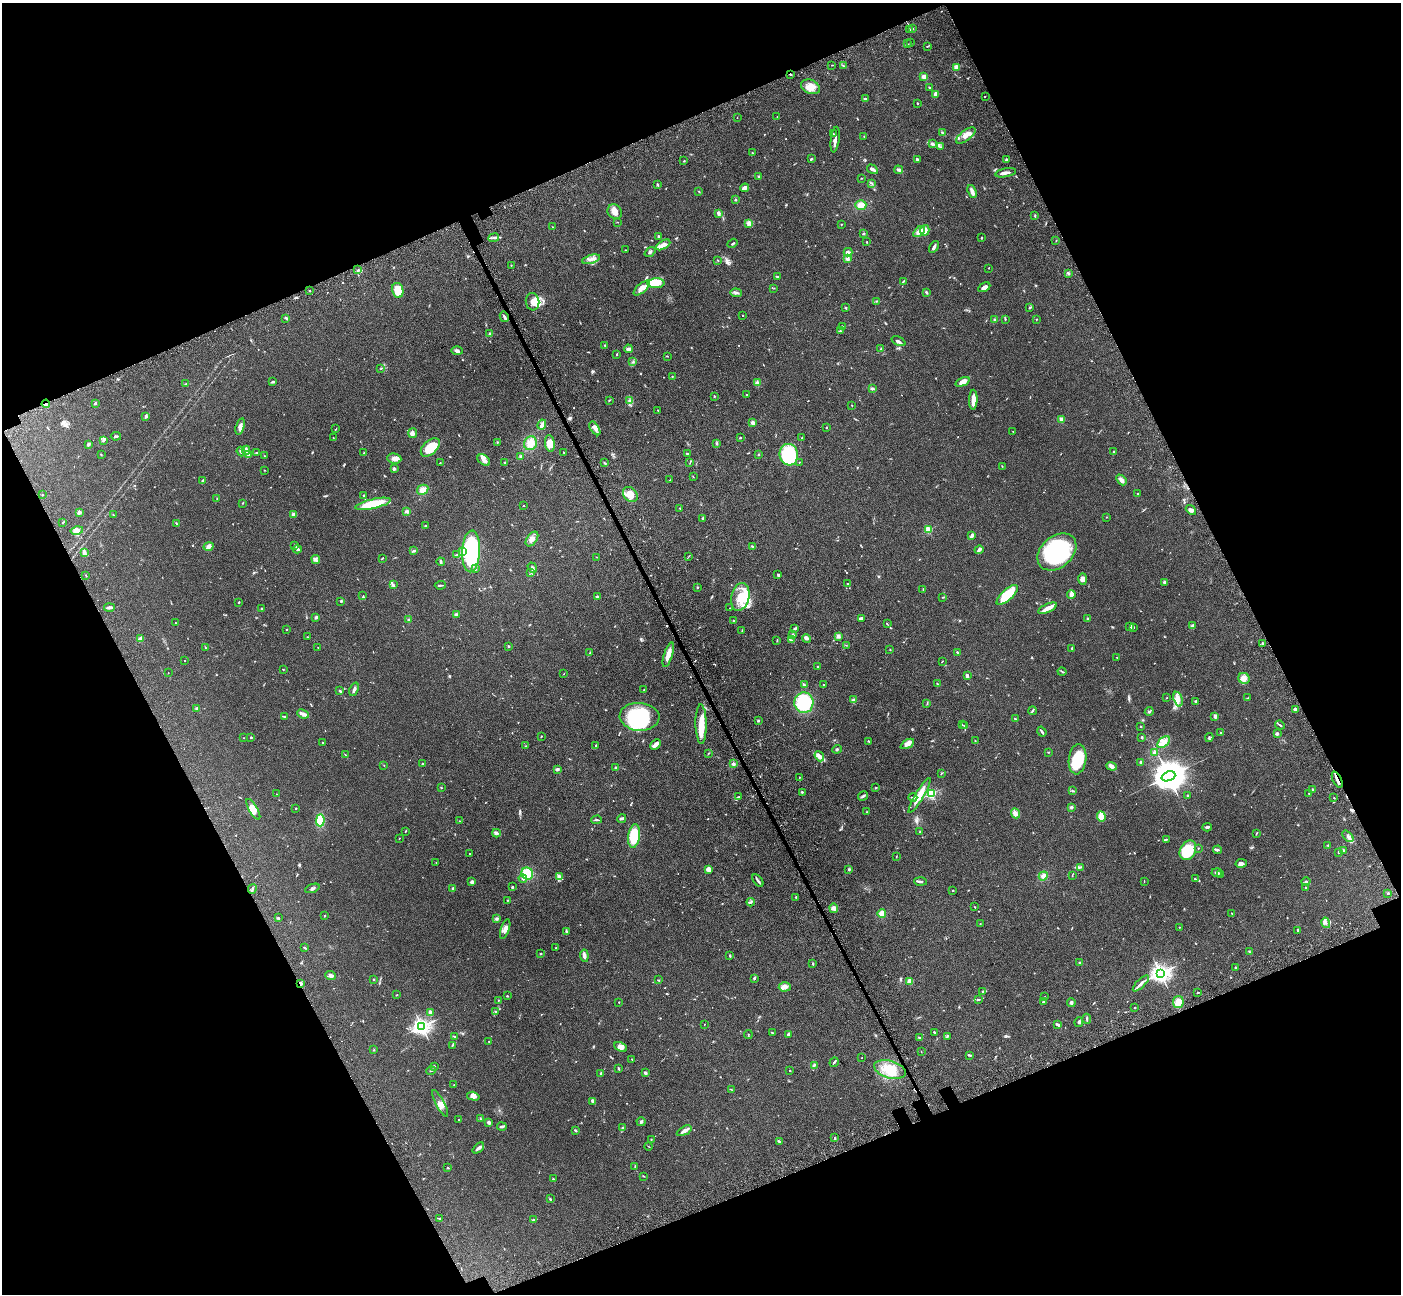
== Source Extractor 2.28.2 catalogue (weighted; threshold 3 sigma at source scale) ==
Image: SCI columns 157-5751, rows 472-5639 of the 5911 x 5897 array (HDU 1 of 3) = the unmasked area's bounding box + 8 px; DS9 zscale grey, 4 x 4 block average (1 PNG px = mean of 4 x 4 image px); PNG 1403 x 1296 px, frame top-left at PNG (2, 3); each listed source drawn as its Kron ellipse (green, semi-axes under 4 px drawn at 4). Shown black and unused: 43% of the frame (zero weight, under 3 of 5 exposures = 10% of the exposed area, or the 3 px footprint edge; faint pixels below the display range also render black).
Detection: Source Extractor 2.28.2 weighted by HDU 2 'WHT'. Background 0.245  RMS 0.0081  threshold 0.0366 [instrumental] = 3 sigma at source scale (4.5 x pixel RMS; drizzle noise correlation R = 1.50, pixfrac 1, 0.05/0.05 arcsec/px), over >= 5 px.
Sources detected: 802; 7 too faint to see at this stretch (4 x 4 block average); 2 inside a brighter object's white glare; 4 cosmic-ray / hot-pixel residue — neither listed nor drawn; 26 coinciding with a brighter row at this scale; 56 inside a brighter listed object's ellipse — not listed separately; of the other 707, all 500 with FLUX_AUTO >= 1.85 (the completeness limit of this list) listed and drawn (207 fainter detections not listed), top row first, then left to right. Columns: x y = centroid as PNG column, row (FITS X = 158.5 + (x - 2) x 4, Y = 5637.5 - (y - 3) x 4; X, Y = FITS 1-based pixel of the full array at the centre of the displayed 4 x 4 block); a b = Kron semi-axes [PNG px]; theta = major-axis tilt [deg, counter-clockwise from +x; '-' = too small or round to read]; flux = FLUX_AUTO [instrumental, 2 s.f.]
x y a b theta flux
912 28 3 2 - 4.2
910 30 3 2 - 4.7
911 43 2 2 - 2
907 44 2 2 - 2.3
927 46 3 2 - 5
832 65 2 2 - 2
843 65 2 2 - 2.5
956 67 2 2 - 120
790 74 2 2 - 5
924 77 2 2 - 150
811 87 10 7 -23 45
930 88 3 2 - 5.8
935 94 3 3 - 10
985 96 2 2 - 3.1
865 98 2 2 - 3.6
917 103 2 2 - 2.7
777 117 2 2 - 2.5
737 118 2 2 - 2.5
942 133 4 2 - 6.4
833 134 2 2 - 3.6
966 135 11 5 37 42
864 136 2 2 - 2
835 139 13 3 83 19
932 144 2 2 - 3.6
941 147 3 2 - 4.4
752 153 2 2 - 2
812 159 2 2 - 4.5
1006 159 2 2 - 29
918 160 4 3 - 5.6
684 161 3 2 - 2.8
872 169 6 2 -33 18
899 170 4 2 - 13
1006 173 11 2 11 21
759 177 3 3 - 5.8
861 178 2 2 - 3.8
872 183 3 2 - 3.3
657 184 4 2 - 2.7
745 188 4 3 - 18
699 191 2 2 - 2.6
972 191 7 2 -70 24
735 200 2 2 - 4.2
861 205 5 5 - 31
615 212 8 6 -44 37
718 213 3 3 - 9.5
1035 216 3 2 - 4.9
617 222 2 2 - 2
749 223 4 3 - 16
841 224 2 2 - 3.4
553 227 3 2 - 2.9
925 230 5 4 - 26
919 232 7 4 43 27
863 234 2 2 - 2.5
659 236 2 2 - 11
494 237 5 2 - 11
981 238 2 2 - 3.5
1056 240 3 2 - 2.6
867 242 2 2 - 2.5
732 243 5 2 - 5.5
663 245 8 4 30 31
934 247 6 2 57 12
625 250 2 2 - 1.9
650 252 6 2 38 9.7
848 252 4 3 - 10
591 259 9 2 15 16
847 259 3 3 - 10
718 260 2 2 - 1.9
511 265 2 2 - 2.1
989 268 2 2 - 8.3
358 270 2 2 - 4
1069 274 3 2 - 4.9
777 277 3 2 - 6.8
903 281 4 2 - 5
656 283 8 5 3 75
984 287 6 3 29 15
642 288 10 4 40 37
774 288 2 2 - 2
398 290 7 5 -78 100
310 291 2 2 - 8.1
926 292 3 2 - 5.4
736 293 6 3 -3 11
877 301 2 2 - 3.6
533 302 9 7 -84 40
846 308 3 2 - 4.3
1030 308 3 2 - 3.1
743 315 2 2 - 2.7
504 317 5 2 - 9.8
286 318 3 2 - 7.1
1005 319 3 2 - 4.5
1036 319 2 2 - 1.9
994 320 3 2 - 4.7
843 327 2 2 - 2.7
841 331 4 2 - 7.4
490 334 3 2 - 9.5
899 341 7 3 -24 13
605 345 2 2 - 4.9
628 349 4 3 - 10
880 349 3 2 - 2.9
457 351 5 3 - 11
617 354 3 2 - 2.7
667 356 3 2 - 2.3
633 362 2 2 - 3.1
381 369 2 2 - 2.3
672 376 2 2 - 2.4
273 382 3 2 - 9.4
963 382 7 4 23 32
757 383 3 2 - 4.5
186 384 3 2 - 3.6
872 389 4 2 - 6.5
747 395 2 2 - 3.7
714 396 2 2 - 3.9
609 400 2 2 - 2.6
973 400 10 2 88 66
630 401 3 3 - 8.8
95 403 3 2 - 6.9
46 404 4 3 - 11
852 406 2 2 - 2.1
658 410 2 2 - 2.4
145 416 4 3 - 8.9
1061 419 2 2 - 120
753 423 2 2 - 93
542 425 5 3 - 17
240 426 8 4 72 18
826 427 3 2 - 2.3
595 428 8 3 -56 19
336 429 3 2 - 2.4
1013 431 2 2 - 2.5
413 433 5 4 - 16
116 436 5 2 - 7.9
333 438 2 2 - 2.2
740 438 3 2 - 4
802 438 2 2 - 2.1
103 440 4 2 - 5.8
498 442 2 2 - 2.2
530 443 7 6 - 44
550 443 8 5 -82 42
717 443 3 2 - 4.8
89 445 3 2 - 6.9
430 447 11 6 43 100
246 450 4 2 - 20
241 452 5 3 - 8.5
1114 452 2 2 - 3.8
257 453 4 2 - 4.4
364 453 2 2 - 2.4
564 453 2 2 - 2.1
687 453 2 2 - 3.9
758 454 2 2 - 2.1
101 455 2 2 - 2.1
249 455 3 3 - 15
789 455 11 9 -83 350
264 456 2 2 - 2.4
521 456 3 3 - 7.1
394 459 7 5 -8 24
484 460 7 4 -36 21
799 462 2 2 - 2.3
440 463 2 2 - 2.2
505 463 2 2 - 5.9
605 463 2 2 - 3.4
690 463 3 2 - 2.6
1002 466 2 2 - 2.3
394 469 2 2 - 11
264 470 2 2 - 1.9
693 476 3 2 - 1.9
670 480 2 2 - 2
1121 480 6 3 -49 17
203 481 3 2 - 8.9
423 490 6 4 29 26
1137 493 2 2 - 2.6
630 494 8 6 -46 47
42 495 2 2 - 3.2
363 496 2 2 - 3
217 499 2 2 - 2.8
243 503 2 2 - 2.8
373 504 18 4 12 150
523 506 2 2 - 3.3
680 508 3 2 - 3.9
1191 510 6 3 -40 14
407 511 3 2 - 12
79 512 3 2 - 16
113 515 3 2 - 2.7
294 515 4 2 - 22
1107 517 2 2 - 2.7
703 518 3 2 - 4.1
63 522 3 2 - 2.8
177 524 4 2 - 4.2
425 526 3 2 - 3.6
928 529 2 2 - 230
77 530 6 3 12 17
972 536 4 2 - 20
532 539 8 5 54 24
295 545 3 2 - 4.4
753 546 3 2 - 4
209 547 5 3 - 19
297 549 4 2 - 17
979 550 4 2 - 17
414 551 4 2 - 8.3
462 551 3 3 - 7.6
471 551 21 9 87 620
84 552 3 2 - 7.3
1057 552 22 15 41 500
457 555 3 2 - 4.5
689 556 3 2 - 2.5
597 557 2 2 - 2.2
382 558 3 2 - 3
316 559 4 3 - 15
441 562 4 2 - 9.2
532 568 5 2 - 7.3
476 569 2 2 - 5.2
531 573 2 2 - 2.6
86 575 2 2 - 2.3
778 575 3 2 - 5.7
1083 579 6 4 -90 18
1164 582 4 2 - 5.9
848 584 2 2 - 2.6
393 585 3 2 - 8.6
440 585 5 2 - 7.3
697 587 2 2 - 2.9
923 589 2 2 - 2
1071 594 4 2 - 40
1007 595 13 5 42 150
363 596 2 2 - 3.1
597 596 3 2 - 5.6
740 597 14 9 78 81
943 597 2 2 - 2.7
341 601 2 2 - 5.9
239 602 3 2 - 3.5
109 607 5 2 - 22
730 608 2 2 - 2.3
1048 608 10 2 25 54
262 609 2 2 - 4
456 614 3 3 - 7.8
316 617 3 2 - 7.8
861 618 4 2 - 13
1088 619 2 2 - 3.5
409 620 3 3 - 6.5
733 621 3 2 - 2.4
175 623 2 2 - 2.7
887 624 2 2 - 2.5
1192 626 3 3 - 13
1130 627 3 2 - 4.8
1134 627 3 2 - 3.7
286 629 2 2 - 3.3
794 629 3 2 - 3.5
742 630 2 2 - 2.6
792 635 3 2 - 5.2
838 636 3 3 - 12
308 637 2 2 - 2.5
141 639 4 3 - 34
806 639 4 3 - 9.1
792 640 2 2 - 3.1
777 641 2 2 - 2.3
1263 643 3 2 - 5.6
846 645 2 2 - 2.1
508 646 2 2 - 5.9
318 647 2 2 - 4.5
206 648 3 2 - 2.5
1072 648 2 2 - 4.5
890 649 2 2 - 2.1
590 652 3 2 - 4.4
957 652 3 2 - 3.5
668 655 13 4 73 43
1117 657 3 2 - 2.7
185 661 2 2 - 2.3
942 661 3 2 - 2
818 666 2 2 - 3.1
283 669 2 2 - 2.3
168 672 2 2 - 1.9
1062 672 5 2 - 5.3
564 674 3 2 - 1.9
967 676 4 2 - 12
1244 678 6 5 - 22
937 684 3 2 - 3
804 685 3 2 - 4.3
824 685 3 2 - 4.4
354 689 7 2 69 11
644 690 2 2 - 2.3
340 691 3 2 - 6.6
1167 697 2 2 - 2.1
1248 698 3 2 - 2.2
1178 699 7 3 -74 22
854 700 4 3 - 10
1196 701 4 2 - 5.1
804 703 10 9 - 230
927 703 3 2 - 3
197 709 3 3 - 9.2
1295 709 4 2 - 12
1032 711 4 2 - 4.7
1149 712 4 2 - 9.1
303 714 6 2 -25 23
1215 716 3 3 - 14
284 717 4 2 - 6.4
639 717 20 14 -4 420
1015 719 3 2 - 4.2
758 721 2 2 - 6
701 724 20 5 -89 95
962 725 2 2 - 2
1280 725 5 2 - 5.1
964 726 3 2 - 2.9
1141 727 2 2 - 3.1
1042 732 5 2 - 9.1
1221 733 2 2 - 2.5
1278 733 3 2 - 5.8
251 737 2 2 - 4
541 737 3 2 - 2.7
1142 737 3 2 - 5.1
1209 737 4 2 - 5
244 738 2 2 - 2.2
869 741 3 2 - 5.3
975 741 2 2 - 2.6
322 742 2 2 - 5.1
1164 742 7 4 43 29
656 744 6 3 44 26
907 744 7 4 29 30
526 746 2 2 - 2.4
596 746 2 2 - 4.3
837 749 5 2 - 6.1
1048 752 2 2 - 2.7
1154 752 3 3 - 7.6
709 753 3 2 - 2
345 755 3 2 - 3.7
819 756 5 4 - 16
1077 759 15 9 83 160
1141 762 4 2 - 7
422 764 2 2 - 16
733 764 3 2 - 10
384 765 2 2 - 4.7
1111 766 5 3 - 17
616 768 2 2 - 8.6
557 769 3 3 - 8.7
942 773 2 2 - 1.9
1168 776 7 4 20 13000
799 777 2 2 - 2.6
1337 780 9 2 -65 19
441 787 2 2 - 3
876 788 2 2 - 3.4
1312 789 2 2 - 6.5
1072 791 3 2 - 6.4
802 792 2 2 - 6.6
931 793 2 2 - 590
1309 793 2 2 - 3.6
276 794 2 2 - 2.3
863 796 5 2 - 9
919 796 20 4 60 60
1188 796 3 2 - 7.3
738 797 4 2 - 6.3
913 797 4 2 - 5.4
1334 798 2 2 - 2.6
1071 807 3 2 - 8.9
296 808 2 2 - 9
253 809 11 4 -59 38
867 812 2 2 - 2
1015 813 5 3 - 15
1101 816 5 3 - 69
622 818 4 2 - 11
320 820 6 4 88 100
596 820 5 2 - 6.3
459 821 2 2 - 2.6
1207 827 5 2 - 7.5
406 831 2 2 - 3.3
920 832 2 2 - 6.8
496 833 4 2 - 15
1256 833 4 2 - 3.7
634 836 12 6 82 110
1348 836 7 3 -49 14
399 838 2 2 - 2.2
1166 839 3 2 - 3.4
1328 846 2 2 - 3
1198 848 2 2 - 2.2
1188 850 10 7 62 160
1218 850 4 2 - 7
1343 850 3 2 - 5.3
1339 852 3 2 - 5.1
470 853 2 2 - 2
896 857 2 2 - 2.4
436 863 2 2 - 1.9
1241 863 5 3 - 19
1080 867 3 2 - 3.7
708 869 3 3 - 27
849 869 3 2 - 4.3
1217 873 5 2 - 6.7
527 874 6 5 - 120
1221 875 2 2 - 2.2
1043 876 5 3 - 19
1072 876 2 2 - 2.1
559 877 3 2 - 6.9
523 879 4 3 - 8
1195 879 4 2 - 4.3
758 880 7 2 -52 9.1
1144 881 2 2 - 1.9
472 882 3 3 - 11
920 882 6 2 -3 9.5
1306 882 4 2 - 4.4
512 887 2 2 - 5.5
312 888 7 2 20 8.5
452 888 3 2 - 3.7
1306 888 2 2 - 4.3
252 889 5 2 - 6.6
953 890 2 2 - 8
1388 893 2 2 - 5.8
796 897 2 2 - 11
507 900 2 2 - 2.5
751 902 4 2 - 5.2
975 907 2 2 - 3.2
834 908 5 4 - 13
1232 913 2 2 - 2.8
882 914 4 4 - 39
325 916 2 2 - 2.7
278 918 2 2 - 2.9
497 919 3 3 - 8.7
1326 923 5 3 - 13
980 924 2 2 - 1.9
1179 927 2 2 - 2.1
505 929 10 3 71 16
566 931 4 2 - 5.9
1298 931 4 2 - 4.8
304 948 3 2 - 4.8
556 948 2 2 - 2.8
1249 951 2 2 - 2.2
541 954 3 2 - 3.1
584 956 6 3 -83 17
730 956 3 2 - 4
1080 962 4 2 - 3.2
813 964 3 2 - 4.3
1236 968 2 2 - 21
1160 973 3 3 - 2600
331 975 5 3 - 17
754 978 4 2 - 7.5
373 979 2 2 - 13
658 980 3 2 - 2.8
910 981 2 2 - 150
1141 983 10 2 44 17
301 984 3 2 - 15
785 987 6 4 3 21
983 991 3 2 - 6.1
1198 992 3 2 - 3.5
397 995 3 2 - 2.4
507 996 2 2 - 2.6
1045 997 2 2 - 4.6
498 1000 2 2 - 3.1
979 1000 2 2 - 4.5
619 1002 2 2 - 5.9
1043 1002 2 2 - 4.6
1178 1002 6 5 - 46
1071 1003 4 3 - 9
1135 1008 2 2 - 2.6
430 1012 3 2 - 16
495 1012 2 2 - 6
1087 1019 5 2 - 5.7
1079 1022 5 3 - 8.3
704 1024 2 2 - 3.7
1058 1025 4 2 - 13
422 1026 3 3 - 2200
934 1032 3 2 - 3.8
772 1033 2 2 - 5.1
788 1034 3 3 - 10
748 1035 4 2 - 2.9
454 1036 3 2 - 3.6
947 1036 2 2 - 3.2
920 1038 3 2 - 3.7
489 1041 2 2 - 2
452 1045 3 2 - 4.1
621 1047 7 3 -27 16
374 1050 2 2 - 2.2
921 1052 2 2 - 2.1
969 1055 4 2 - 4.4
862 1058 2 2 - 3.2
632 1059 2 2 - 3
834 1062 5 2 - 7.9
814 1065 3 2 - 5.8
435 1067 3 2 - 3.7
619 1069 3 2 - 5.7
890 1069 16 8 -16 90
431 1071 5 2 - 3.7
790 1071 2 2 - 4.2
645 1073 4 3 - 6.9
601 1074 4 2 - 5.9
454 1085 2 2 - 2.2
731 1089 2 2 - 2.1
473 1096 6 3 -16 22
593 1101 4 2 - 13
440 1103 15 3 -62 24
480 1118 3 2 - 3.6
458 1119 2 2 - 2.8
641 1122 5 3 - 7
489 1123 2 2 - 22
502 1126 5 2 - 9.3
622 1128 3 2 - 5.9
576 1131 4 2 - 5.3
684 1131 8 3 28 18
835 1138 3 2 - 3.7
651 1139 2 2 - 3
779 1141 4 2 - 5
648 1146 4 2 - 2
478 1148 6 2 42 15
635 1167 2 2 - 3.2
448 1168 2 2 - 4.8
643 1176 2 2 - 1.9
553 1179 2 2 - 5.6
550 1199 3 2 - 4.5
439 1219 3 2 - 4.6
533 1220 3 2 - 3.4
Overlapping masked pixels (flux is a lower limit): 4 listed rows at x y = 790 74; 46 404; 1337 780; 301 984
Diffuse or blended objects may show on this block-average render without a row.